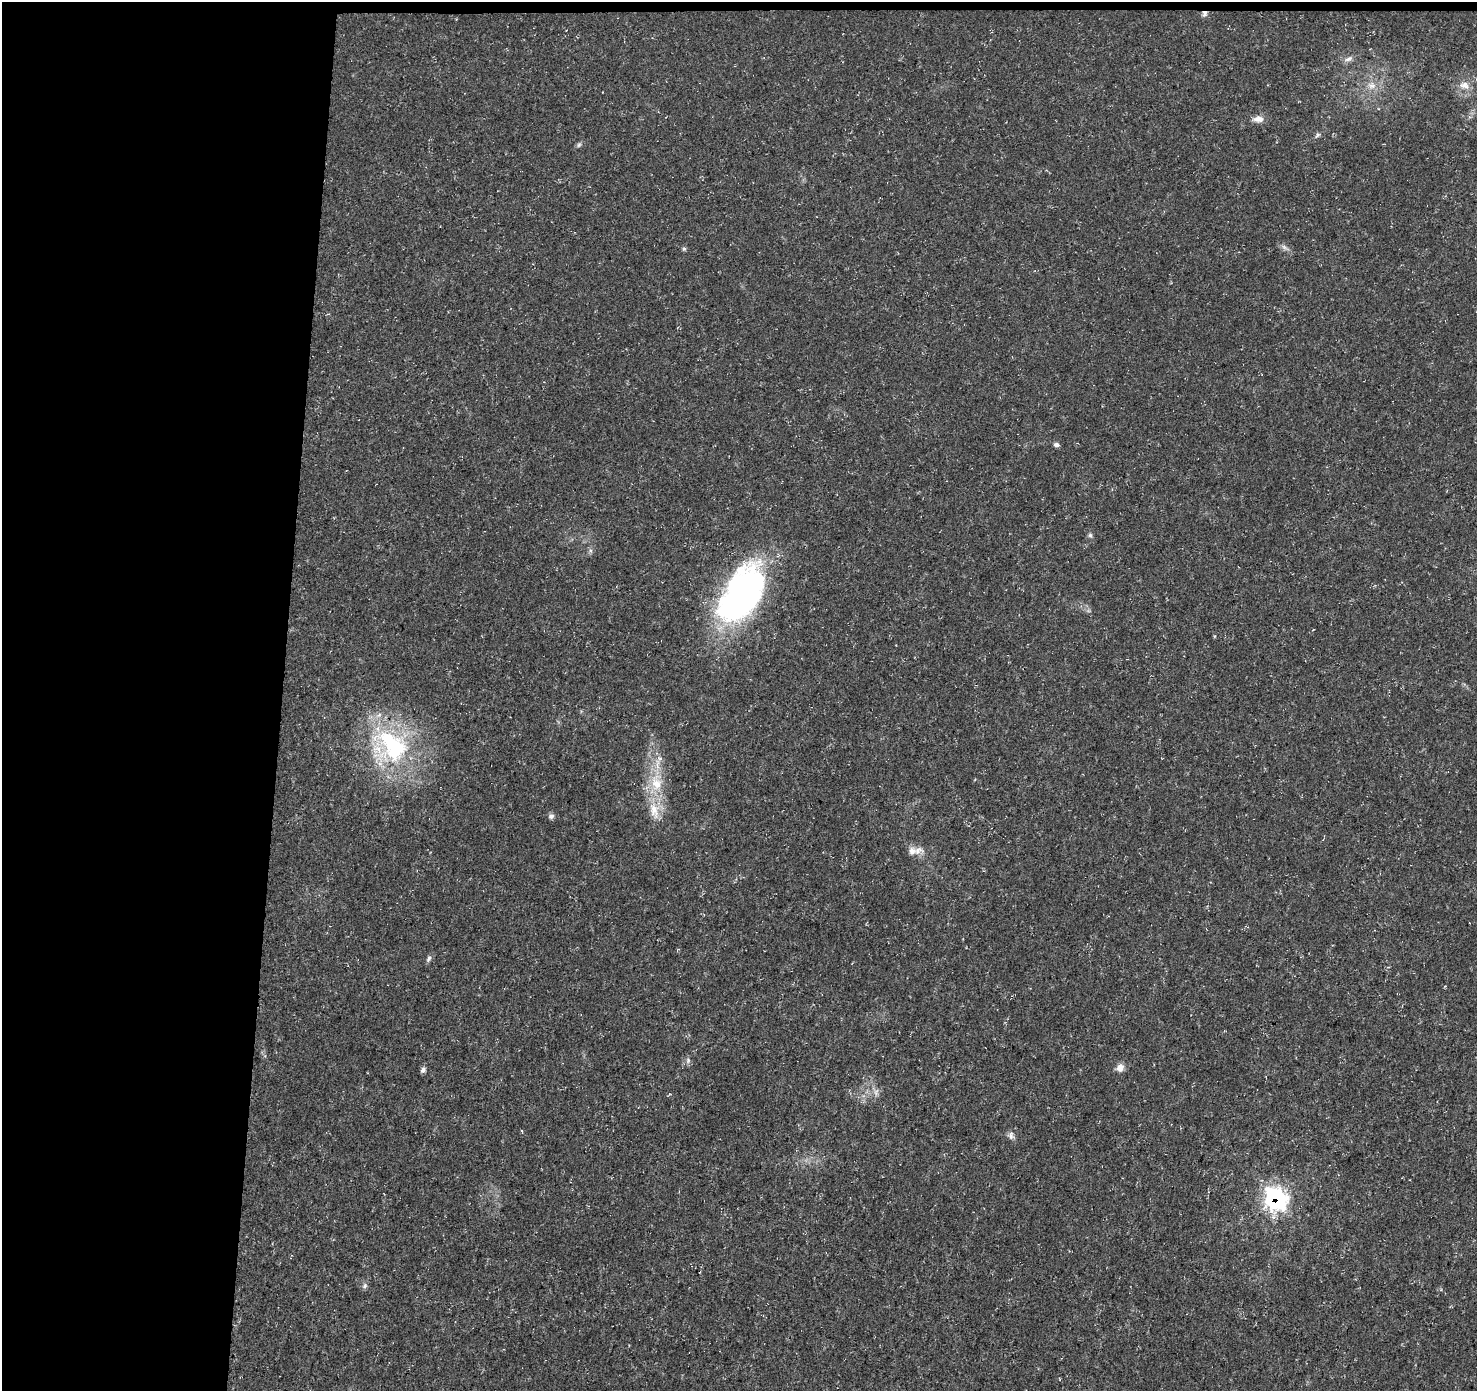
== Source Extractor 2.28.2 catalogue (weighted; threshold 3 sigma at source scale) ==
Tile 1 of 3 x 3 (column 1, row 1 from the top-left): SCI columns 1-1475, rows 3005-4393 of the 4431 x 4671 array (HDU 1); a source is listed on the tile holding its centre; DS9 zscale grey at full resolution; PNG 1479 x 1393 px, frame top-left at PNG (2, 2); no overlay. Shown black and unused: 20% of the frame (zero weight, under 3 of 5 exposures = <1% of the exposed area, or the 3 px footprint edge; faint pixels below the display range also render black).
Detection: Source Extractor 2.28.2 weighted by HDU 2 'WHT'; one run over the whole footprint, this tile lists its part. Background 0.0139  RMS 0.0031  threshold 0.0138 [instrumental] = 3 sigma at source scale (4.5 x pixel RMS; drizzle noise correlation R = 1.50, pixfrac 1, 0.0396/0.0396 arcsec/px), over >= 5 px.
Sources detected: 26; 1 inside a brighter listed object's ellipse — not listed separately; the other 25 listed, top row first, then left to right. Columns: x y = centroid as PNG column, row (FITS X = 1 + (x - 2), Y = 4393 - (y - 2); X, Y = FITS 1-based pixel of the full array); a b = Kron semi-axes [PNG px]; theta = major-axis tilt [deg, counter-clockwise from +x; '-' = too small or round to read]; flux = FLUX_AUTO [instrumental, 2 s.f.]
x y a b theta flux
1204 13 8 7 - 1
1348 59 12 6 27 1.2
1464 85 14 10 -18 2.7
1372 86 11 6 -3 1.8
1258 119 14 8 0 2.2
1317 135 9 5 39 0.69
579 145 7 5 67 0.59
1284 247 10 5 -36 0.98
684 249 6 5 - 0.52
1056 445 7 5 -7 0.91
1090 535 6 6 - 0.59
741 595 63 34 60 100
392 746 56 45 -45 45
656 783 25 17 -80 9.8
654 810 24 13 -79 6.3
551 816 8 6 27 0.87
918 850 17 10 16 2.5
429 958 9 5 65 0.81
688 1060 7 6 - 0.78
1120 1068 10 9 - 2
423 1070 7 6 - 1
876 1092 11 6 71 1.2
1011 1135 11 8 -87 1.2
1275 1198 11 10 - 98
365 1286 8 6 49 0.76
Overlapping masked pixels (flux is a lower limit): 2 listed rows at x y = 1204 13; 1275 1198